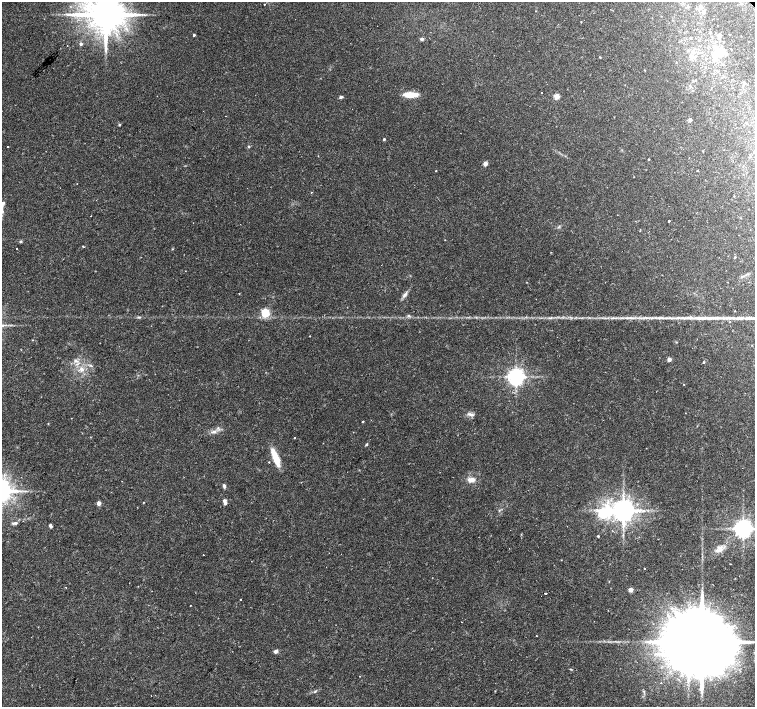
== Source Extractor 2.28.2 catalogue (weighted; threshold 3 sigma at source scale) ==
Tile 7 of 4 x 4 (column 3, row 2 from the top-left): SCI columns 3022-4527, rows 3053-4462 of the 6035 x 6035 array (HDU 1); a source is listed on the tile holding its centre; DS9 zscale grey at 2 x 2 block average (1 PNG px = mean of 2 x 2 image px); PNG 757 x 709 px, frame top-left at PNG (2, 2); no overlay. Shown black and unused: <1% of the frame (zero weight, under 2 of 3 exposures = <1% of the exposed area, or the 3 px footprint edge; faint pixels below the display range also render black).
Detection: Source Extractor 2.28.2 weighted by HDU 2 'WHT'; one run over the whole footprint, this tile lists its part. Background 0.0488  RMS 0.0036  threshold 0.0161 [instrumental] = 3 sigma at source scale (4.5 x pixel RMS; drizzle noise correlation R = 1.50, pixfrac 1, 0.0396/0.0396 arcsec/px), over >= 5 px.
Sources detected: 105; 2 inside a brighter object's white glare — not listed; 4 inside a brighter listed object's ellipse — not listed separately; the other 99 listed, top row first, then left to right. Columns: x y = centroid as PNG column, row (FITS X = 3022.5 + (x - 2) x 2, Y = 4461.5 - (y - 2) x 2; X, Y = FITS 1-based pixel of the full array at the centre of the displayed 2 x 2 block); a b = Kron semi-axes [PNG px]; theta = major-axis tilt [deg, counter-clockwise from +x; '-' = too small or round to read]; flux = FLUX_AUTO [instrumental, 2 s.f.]
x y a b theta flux
264 4 2 2 - 0.45
700 6 6 3 -90 1.5
703 12 5 4 - 1.8
106 14 9 8 - 3400
581 22 3 2 - 0.37
194 35 2 2 - 1.4
719 36 5 5 - 2.9
690 38 3 2 - 0.61
422 39 3 3 - 2.7
81 44 3 3 - 2.2
67 46 2 2 - 0.3
731 49 2 2 - 0.41
688 51 3 3 - 0.72
717 51 12 6 90 9
725 54 4 4 - 1.6
494 55 2 2 - 0.23
600 57 3 2 - 0.47
693 57 4 3 - 1.5
706 59 3 2 - 0.44
705 67 3 2 - 0.43
690 86 4 3 - 1.1
693 91 3 2 - 0.39
541 93 2 2 - 0.69
410 95 14 5 -1 15
556 96 3 3 - 17
341 97 4 3 - 1.6
226 116 2 2 - 0.42
690 120 2 2 - 4.7
119 124 3 3 - 0.8
384 139 3 2 - 1.2
8 146 2 2 - 1.8
248 146 3 3 - 1.1
318 156 2 2 - 0.32
649 159 2 2 - 0.58
485 164 3 2 - 11
436 171 2 2 - 0.44
698 171 2 2 - 1.7
311 192 2 2 - 0.4
734 196 2 2 - 0.36
2 206 8 3 -87 2.3
91 216 2 2 - 0.49
669 221 2 2 - 0.74
21 241 4 3 - 0.92
83 246 2 2 - 1.4
17 248 2 2 - 0.64
172 249 3 2 - 0.46
735 257 2 2 - 0.85
742 277 3 2 - 0.65
405 295 10 4 52 2.8
265 313 3 3 - 60
408 315 4 4 - 1.3
139 317 5 3 - 1.1
691 318 13 3 -3 4.5
310 336 2 2 - 0.59
33 340 3 2 - 0.33
676 342 3 2 - 0.5
669 359 2 2 - 6.8
75 361 5 4 - 2.6
703 362 3 2 - 0.85
90 365 4 3 - 1.1
82 369 7 5 -35 3.9
516 376 4 4 - 460
683 384 2 2 - 0.71
470 414 11 3 -16 2.6
363 422 2 2 - 0.73
214 431 7 4 -6 2.8
294 437 3 2 - 0.58
366 444 4 3 - 0.99
646 448 2 2 - 0.29
275 457 22 6 -68 14
269 462 2 2 - 0.55
471 480 10 6 3 5.4
224 486 6 3 -68 1.6
143 502 3 2 - 0.37
99 503 3 2 - 10
225 503 4 4 - 2.4
623 510 5 5 - 1000
606 512 42 15 4 56
15 523 7 3 5 1.8
50 526 4 3 - 1.8
743 528 4 4 - 580
598 536 2 2 - 6.4
509 548 2 2 - 0.64
721 548 7 2 50 2.2
203 555 2 2 - 0.53
644 569 2 2 - 1.5
631 590 3 2 - 9.2
545 593 2 2 - 1.8
241 600 2 2 - 1.6
190 605 2 2 - 0.31
668 615 2 2 - 3.1
594 621 2 2 - 0.49
462 622 2 2 - 0.53
536 636 2 2 - 1.1
699 644 30 13 43 21000
275 651 5 4 - 2.5
571 669 4 2 - 0.57
661 683 2 2 - 0.55
315 691 4 3 - 0.95
Isophote crosses this tile's border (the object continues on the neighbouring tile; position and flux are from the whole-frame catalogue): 2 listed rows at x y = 106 14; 2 206
Diffuse or blended objects may show on this block-average render without a row.